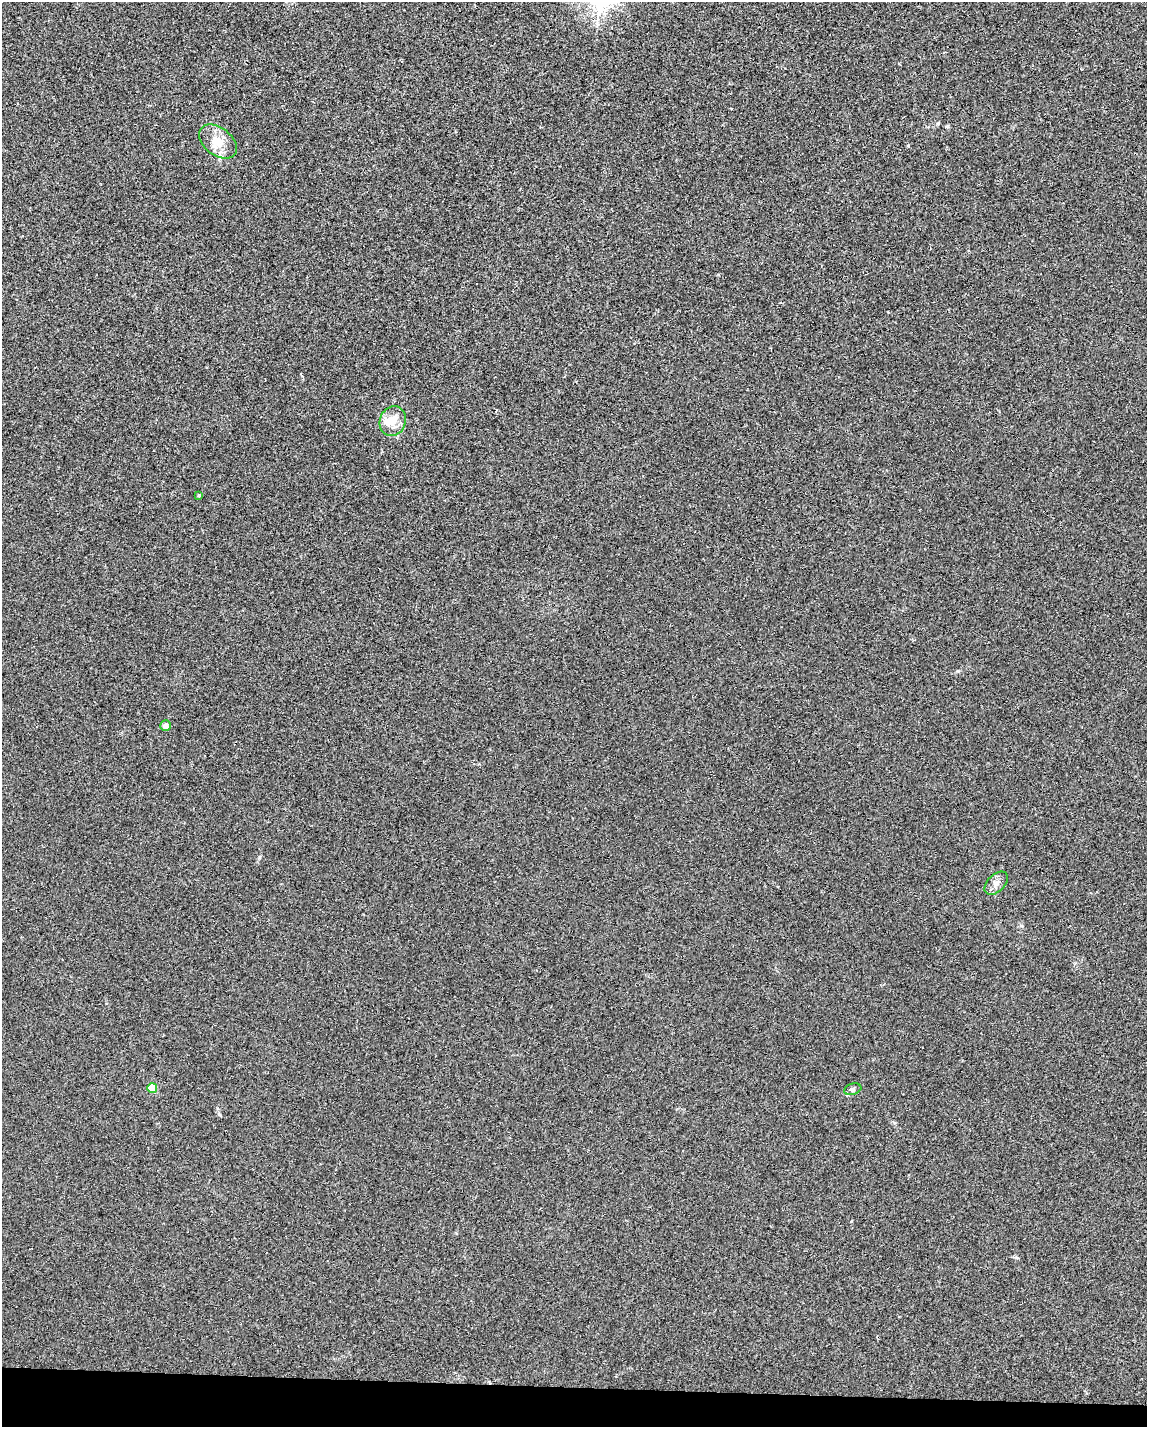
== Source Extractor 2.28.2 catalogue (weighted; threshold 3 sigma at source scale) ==
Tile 11 of 4 x 3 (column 3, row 3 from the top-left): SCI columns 2328-3472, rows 225-1649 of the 4651 x 4613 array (HDU 1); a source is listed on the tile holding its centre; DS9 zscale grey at full resolution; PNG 1149 x 1429 px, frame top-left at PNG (2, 2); each listed source drawn as its Kron ellipse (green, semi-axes under 4 px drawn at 4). Shown black and unused: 3% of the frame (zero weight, under 2 of 3 exposures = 2% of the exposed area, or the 3 px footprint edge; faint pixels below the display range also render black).
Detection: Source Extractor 2.28.2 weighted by HDU 2 'WHT'; one run over the whole footprint, this tile lists its part. Background 0.029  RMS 0.0075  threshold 0.0335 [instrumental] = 3 sigma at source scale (4.5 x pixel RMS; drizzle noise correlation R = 1.50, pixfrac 1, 0.05/0.05 arcsec/px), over >= 5 px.
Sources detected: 8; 1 inside a brighter listed object's ellipse — not listed separately; the other 7 listed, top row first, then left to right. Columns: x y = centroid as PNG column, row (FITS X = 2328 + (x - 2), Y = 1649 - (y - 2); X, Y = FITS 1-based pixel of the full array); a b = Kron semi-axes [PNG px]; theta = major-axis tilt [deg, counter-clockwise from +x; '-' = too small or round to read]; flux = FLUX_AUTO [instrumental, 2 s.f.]
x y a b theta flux
218 142 21 13 -38 13
393 421 15 13 72 9.6
199 495 3 3 - 0.98
166 726 5 5 - 3.6
996 883 14 8 44 4.5
152 1088 5 4 - 27
853 1089 9 5 18 1.7